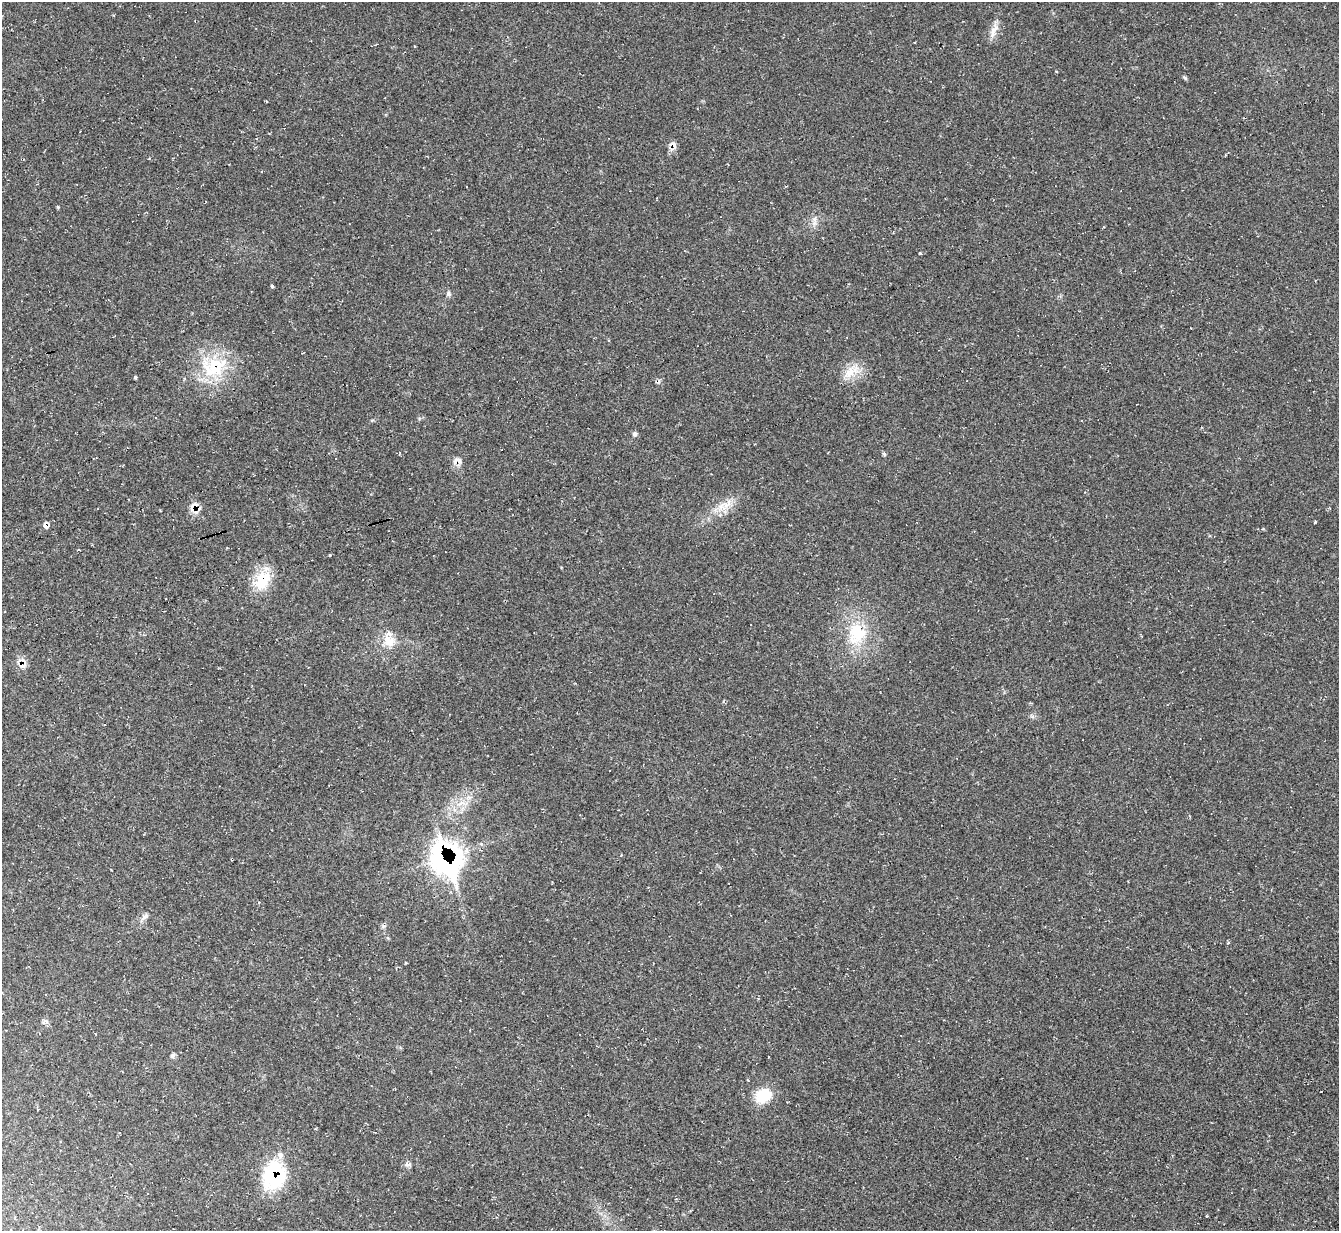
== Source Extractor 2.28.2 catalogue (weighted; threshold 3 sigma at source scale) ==
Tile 7 of 4 x 4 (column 3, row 2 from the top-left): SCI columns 2684-4020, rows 2738-3966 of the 5358 x 5342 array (HDU 1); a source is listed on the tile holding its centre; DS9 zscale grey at full resolution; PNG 1341 x 1233 px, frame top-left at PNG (2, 2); no overlay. Shown black and unused: <1% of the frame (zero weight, under 2 of 3 exposures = <1% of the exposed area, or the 3 px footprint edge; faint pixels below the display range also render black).
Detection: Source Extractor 2.28.2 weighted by HDU 2 'WHT'; one run over the whole footprint, this tile lists its part. Background 0.0474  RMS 0.0067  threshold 0.0302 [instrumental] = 3 sigma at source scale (4.5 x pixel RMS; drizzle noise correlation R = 1.50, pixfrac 1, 0.05/0.05 arcsec/px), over >= 5 px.
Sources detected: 33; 1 inside a brighter object's white glare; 4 cosmic-ray / hot-pixel residue — not listed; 2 inside a brighter listed object's ellipse — not listed separately; the other 26 listed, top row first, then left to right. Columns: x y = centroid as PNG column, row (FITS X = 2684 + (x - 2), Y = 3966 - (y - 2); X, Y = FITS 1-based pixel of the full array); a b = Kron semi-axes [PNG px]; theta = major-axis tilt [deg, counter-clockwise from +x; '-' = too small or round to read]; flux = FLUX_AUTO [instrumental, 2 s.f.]
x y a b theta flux
994 31 23 7 65 5.3
1185 78 7 4 -45 0.95
673 144 12 6 -29 2.9
58 207 4 4 - 0.67
814 219 7 6 - 2.1
272 286 4 3 - 1.4
448 294 6 6 - 1.6
213 367 41 28 15 38
849 372 19 12 56 10
135 377 4 3 - 0.85
635 434 6 5 - 1.3
457 461 14 8 26 4
194 506 15 8 40 5.4
721 506 12 8 0 5.9
45 525 8 6 -71 2.3
262 580 24 16 63 22
857 633 31 24 76 31
389 641 17 15 -37 10
23 661 11 6 -45 3.8
446 859 37 28 -64 140
145 917 14 5 42 2.7
46 1021 7 4 -46 1.5
173 1055 8 5 71 1.4
763 1095 22 16 37 17
408 1164 10 5 -12 2
274 1177 29 26 19 43
Overlapping masked pixels (flux is a lower limit): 9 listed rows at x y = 673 144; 213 367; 457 461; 194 506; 45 525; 262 580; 23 661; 446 859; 274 1177
Unlisted compact peaks at least as high as the median listed source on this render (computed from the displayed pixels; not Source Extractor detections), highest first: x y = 920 253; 1315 522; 884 454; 383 926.